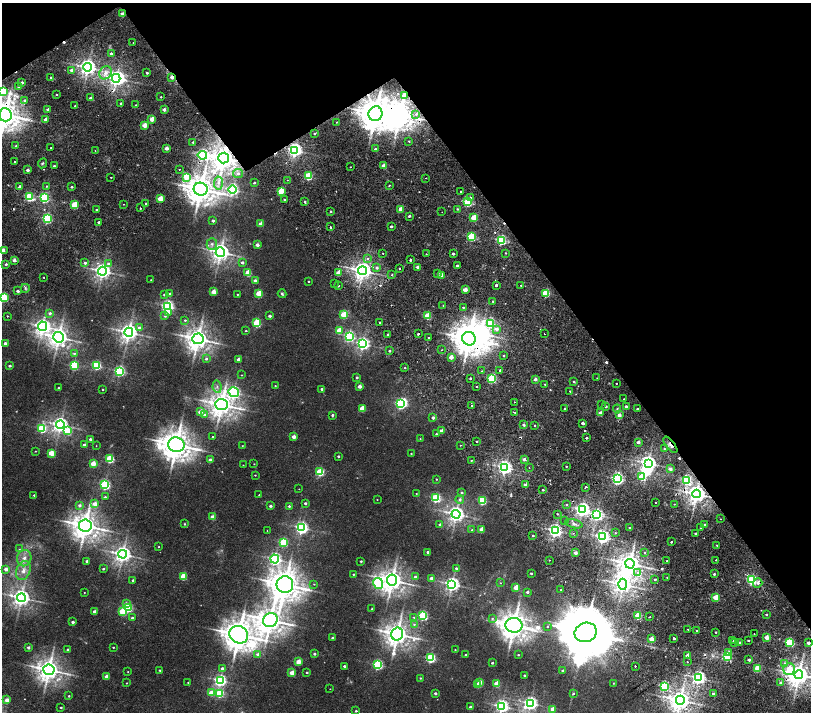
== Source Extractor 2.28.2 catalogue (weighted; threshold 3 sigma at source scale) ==
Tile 3 of 4 x 4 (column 3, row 1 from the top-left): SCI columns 3237-4853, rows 4594-6013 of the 6477 x 6411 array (HDU 1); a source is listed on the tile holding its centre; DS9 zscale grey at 2 x 2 block average (1 PNG px = mean of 2 x 2 image px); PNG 813 x 714 px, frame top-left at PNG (2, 3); each listed source drawn as its Kron ellipse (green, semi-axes under 4 px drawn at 4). Shown black and unused: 31% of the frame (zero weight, under 2 of 4 exposures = <1% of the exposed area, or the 3 px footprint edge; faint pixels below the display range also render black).
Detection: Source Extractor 2.28.2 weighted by HDU 2 'WHT'; one run over the whole footprint, this tile lists its part. Background 0.00651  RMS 0.0027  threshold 0.0123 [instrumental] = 3 sigma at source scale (4.5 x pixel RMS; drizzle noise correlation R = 1.50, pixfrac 1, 0.0396/0.0396 arcsec/px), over >= 5 px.
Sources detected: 475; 3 too faint to see at this stretch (2 x 2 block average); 9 inside a brighter object's white glare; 16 cosmic-ray / hot-pixel residue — neither listed nor drawn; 1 inside a brighter listed object's ellipse — not listed separately; the other 446 listed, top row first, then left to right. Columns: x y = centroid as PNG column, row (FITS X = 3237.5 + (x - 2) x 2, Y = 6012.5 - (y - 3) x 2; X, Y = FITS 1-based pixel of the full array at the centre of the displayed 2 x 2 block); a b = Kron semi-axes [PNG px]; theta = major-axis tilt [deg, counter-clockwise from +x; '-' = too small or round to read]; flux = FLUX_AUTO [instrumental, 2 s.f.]
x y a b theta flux
122 14 3 2 - 3.2
133 43 2 2 - 0.22
111 53 2 2 - 0.93
88 67 4 4 - 300
72 70 3 3 - 2.7
105 73 7 6 - 4.1
147 73 2 2 - 1
51 77 2 2 - 1.4
172 77 3 2 - 2.8
116 78 4 4 - 210
22 83 2 2 - 1.9
19 87 2 2 - 1.5
3 91 3 3 - 41
57 95 2 2 - 0.76
404 95 3 3 - 2.5
161 97 2 2 - 0.58
91 98 2 2 - 2.5
25 100 3 3 - 1.2
121 103 2 2 - 0.95
136 105 2 2 - 0.3
75 106 2 2 - 1.8
48 109 2 2 - 1.7
164 110 2 2 - 3.3
375 114 7 7 - 1300
416 114 2 2 - 0.6
5 115 6 6 - 1000
45 119 3 2 - 2.6
152 119 3 2 - 8.3
336 122 2 2 - 1.2
144 126 3 2 - 9.4
314 134 3 2 - 0.62
409 141 2 2 - 0.72
193 142 3 2 - 0.7
16 146 3 2 - 0.47
51 148 2 2 - 0.93
167 148 3 2 - 4.8
375 149 3 2 - 0.88
95 150 2 2 - 0.24
295 150 4 4 - 210
202 155 4 4 - 110
224 158 5 5 - 680
15 162 2 2 - 0.86
42 163 5 3 - 0.67
54 166 3 2 - 0.86
384 166 3 2 - 5.6
351 167 2 2 - 0.32
179 169 2 2 - 0.48
27 170 2 2 - 2.6
238 174 5 4 - 2.2
308 176 3 3 - 43
111 177 2 2 - 0.35
186 177 3 3 - 10
425 178 2 2 - 0.23
287 180 2 2 - 0.25
219 183 6 4 86 3.2
254 183 2 2 - 0.6
389 185 2 2 - 0.77
46 186 2 2 - 0.86
19 187 3 2 - 1.6
72 187 2 2 - 0.9
201 189 7 6 - 950
232 190 4 4 - 120
281 191 3 3 - 23
461 191 2 2 - 2.6
29 197 3 3 - 48
471 197 2 2 - 1.6
44 198 3 3 - 70
160 199 3 3 - 12
284 199 2 2 - 0.47
305 201 2 2 - 2.5
468 202 3 3 - 50
123 204 2 2 - 0.21
146 204 2 2 - 1.7
74 205 3 3 - 19
140 208 2 2 - 1.2
401 209 3 2 - 9.1
457 209 2 2 - 0.68
97 210 2 2 - 0.63
330 211 2 2 - 1.4
442 212 2 2 - 0.21
409 216 2 2 - 1.2
474 218 3 3 - 15
47 219 3 3 - 72
213 221 2 2 - 1.6
99 222 2 2 - 1.3
261 224 2 2 - 5.6
391 226 2 2 - 0.94
330 227 2 2 - 1.8
471 237 3 3 - 40
501 240 3 3 - 75
212 244 6 5 - 1.8
257 245 2 2 - 4.2
3 250 2 2 - 4.9
220 252 5 4 - 380
383 253 2 2 - 0.38
505 253 2 2 - 0.72
426 254 2 2 - 0.29
453 254 2 2 - 2.7
367 258 2 2 - 2.2
14 260 3 2 - 3.4
410 260 2 2 - 3.5
242 262 3 3 - 1.7
85 263 3 3 - 1.5
6 264 2 2 - 1.1
109 264 4 3 - 1.8
457 266 2 2 - 0.87
417 267 3 2 - 1.8
377 268 3 3 - 1.5
400 268 2 2 - 1.1
102 271 4 4 - 260
363 271 4 4 - 370
248 273 3 3 - 16
338 273 3 2 - 8
438 273 2 2 - 2
392 275 3 2 - 0.44
441 275 2 2 - 4.9
43 277 2 2 - 0.65
151 280 2 2 - 0.22
255 281 2 2 - 2.4
308 281 2 2 - 0.35
334 284 2 2 - 0.32
496 285 2 2 - 7.7
521 285 2 2 - 0.87
338 286 2 2 - 1.2
25 288 4 3 - 0.92
465 290 3 2 - 5.9
18 291 2 2 - 1.7
214 292 3 2 - 8.1
546 293 3 3 - 31
170 294 3 3 - 1.4
237 294 2 2 - 0.43
259 294 3 3 - 18
282 294 4 3 - 0.81
164 295 3 2 - 0.66
3 297 3 3 - 52
493 301 2 2 - 0.3
443 305 2 2 - 0.37
168 306 4 4 - 120
463 307 2 2 - 0.56
168 312 3 3 - 3.6
50 313 3 3 - 1.3
344 315 3 3 - 23
7 316 2 2 - 0.62
165 316 4 3 - 0.91
270 316 2 2 - 2
428 316 3 3 - 19
185 320 3 3 - 0.7
380 322 2 2 - 1.6
257 323 3 3 - 41
490 323 4 3 - 43
42 326 5 4 - 250
139 328 4 3 - 2
496 329 4 3 - 2.8
339 330 3 3 - 11
246 331 2 2 - 0.48
129 332 4 4 - 350
388 334 3 3 - 0.89
418 334 2 2 - 3.6
544 334 2 2 - 0.35
349 336 4 3 - 74
59 337 5 5 - 400
428 338 2 2 - 1.4
198 339 5 5 - 580
469 339 7 6 - 1100
5 344 2 2 - 2.6
363 344 4 4 - 150
441 350 2 2 - 0.23
389 351 2 2 - 0.94
74 353 4 3 - 0.74
504 356 2 2 - 0.58
451 357 2 2 - 6.1
206 359 3 3 - 1.1
238 359 2 2 - 2.1
97 365 3 3 - 52
10 366 2 2 - 1.4
74 366 3 3 - 49
405 368 2 2 - 0.49
500 370 2 2 - 3.2
120 371 3 3 - 87
482 371 2 2 - 0.35
242 375 2 2 - 0.25
357 377 2 2 - 1
470 378 2 2 - 2.7
492 378 3 3 - 58
597 378 2 2 - 0.27
535 379 2 2 - 3
574 382 3 2 - 0.74
616 383 2 2 - 1.7
545 384 2 2 - 0.42
275 386 2 2 - 0.38
360 386 2 2 - 4.5
217 387 6 4 -80 1.6
476 387 2 2 - 0.36
58 388 2 2 - 0.55
103 389 2 2 - 0.51
322 389 2 2 - 1.4
570 391 2 2 - 1.7
234 392 5 4 - 140
624 399 2 2 - 0.32
514 402 2 2 - 0.44
221 404 6 5 - 610
400 404 3 3 - 72
471 405 2 2 - 0.98
602 405 2 2 - 0.41
606 406 2 2 - 1.1
626 406 2 2 - 2
564 408 2 2 - 1.2
637 408 2 2 - 0.9
362 409 3 3 - 11
617 409 4 2 - 0.63
200 412 3 2 - 5.8
514 412 2 2 - 0.4
600 413 3 2 - 5.7
204 414 3 3 - 0.92
332 415 3 2 - 0.99
619 415 3 2 - 4.1
433 418 2 2 - 3.1
583 423 2 2 - 2.6
60 425 4 4 - 260
524 425 4 2 - 1.6
535 426 2 2 - 0.72
42 428 4 3 - 51
67 431 4 3 - 15
442 431 2 2 - 5
436 434 2 2 - 0.67
213 437 2 2 - 0.62
294 437 2 2 - 5.1
586 438 2 2 - 0.92
90 439 2 2 - 1.4
420 439 2 2 - 0.27
477 441 2 2 - 0.65
638 442 2 2 - 3.5
84 445 2 2 - 2.1
176 445 8 7 - 1000
460 445 2 2 - 0.46
670 445 10 2 -53 2.3
96 446 2 2 - 0.21
242 446 2 2 - 0.23
664 449 2 2 - 0.39
35 451 2 2 - 0.3
51 453 3 3 - 18
411 453 2 2 - 0.4
338 456 2 2 - 0.85
110 459 3 3 - 37
524 459 2 2 - 2.9
210 460 2 2 - 2.8
471 460 2 2 - 0.54
648 463 4 4 - 280
93 464 3 3 - 12
254 464 2 2 - 0.26
243 465 2 2 - 0.2
566 466 2 2 - 0.39
505 467 4 4 - 190
529 467 2 2 - 0.32
670 469 3 2 - 3.2
320 472 4 3 - 35
255 475 2 2 - 0.35
642 477 4 3 - 20
436 479 2 2 - 0.42
617 479 4 3 - 130
687 480 4 3 - 51
105 485 3 3 - 71
526 485 2 2 - 6.7
585 487 2 2 - 1.4
299 489 2 2 - 0.18
543 490 2 2 - 0.92
462 492 3 2 - 0.74
416 493 2 2 - 0.27
696 494 4 4 - 410
34 495 2 2 - 0.76
259 495 2 2 - 0.39
105 497 3 3 - 0.88
436 498 3 3 - 63
460 499 4 4 - 1.3
377 500 2 2 - 0.24
482 500 3 3 - 43
305 503 2 2 - 1.4
656 503 2 2 - 0.5
95 504 3 2 - 8.3
566 504 2 2 - 0.91
674 504 2 2 - 0.25
79 505 4 3 - 1.6
270 506 2 2 - 1.7
289 506 2 2 - 1
582 510 4 4 - 210
456 514 4 4 - 310
557 514 2 2 - 1.3
597 515 4 3 - 120
213 517 2 2 - 7.9
720 519 2 2 - 0.23
565 521 2 2 - 0.53
185 524 2 2 - 0.65
440 524 3 2 - 1.9
574 524 8 3 -15 1.8
705 525 2 2 - 1.7
85 526 6 6 - 780
629 527 2 2 - 0.52
302 528 4 4 - 140
701 528 2 2 - 0.45
482 529 3 2 - 8.5
472 530 3 2 - 0.82
267 531 2 2 - 0.21
555 531 4 3 - 160
573 533 2 2 - 0.39
615 533 2 2 - 0.34
695 533 2 2 - 0.81
533 535 2 2 - 2.6
603 537 4 3 - 190
284 542 3 3 - 39
671 542 2 2 - 1.7
717 545 2 2 - 0.54
159 546 2 2 - 0.32
19 549 4 2 - 0.34
428 552 2 2 - 1.3
645 552 2 2 - 0.45
575 553 2 2 - 3.8
123 554 4 4 - 310
24 558 8 7 - 4
275 559 4 4 - 140
550 560 2 2 - 0.34
716 560 2 2 - 0.95
87 561 2 2 - 1.8
361 561 2 2 - 0.8
667 561 2 2 - 0.46
630 564 5 4 - 560
456 568 2 2 - 0.74
6 569 3 3 - 3.3
103 569 2 2 - 0.87
23 571 10 6 69 4.7
531 573 2 2 - 1.1
637 573 4 3 - 1.3
353 574 2 2 - 0.53
714 574 2 2 - 1
184 576 3 3 - 21
415 577 3 2 - 1.5
667 577 2 2 - 0.34
431 578 3 2 - 2.9
655 579 2 2 - 1.3
133 580 2 2 - 0.83
392 580 5 5 - 540
752 580 3 3 - 83
378 583 5 4 - 89
500 583 3 2 - 0.33
758 583 5 4 - 2.1
314 584 2 2 - 0.3
452 584 4 4 - 210
623 584 5 4 - 340
285 585 8 8 - 1100
516 588 3 3 - 13
561 590 2 2 - 0.36
84 592 2 2 - 0.24
527 592 2 2 - 1.9
716 597 3 3 - 17
21 598 4 4 - 330
126 603 4 3 - 2.3
128 607 3 3 - 50
372 609 2 2 - 1.1
95 611 2 2 - 2.9
123 611 3 3 - 25
766 614 2 2 - 0.74
638 615 3 3 - 24
423 616 3 3 - 60
414 617 2 2 - 0.3
650 617 2 2 - 0.51
132 618 2 2 - 1.7
492 618 4 4 - 0.84
270 620 7 6 - 760
73 622 2 2 - 1.8
414 624 3 3 - 0.61
514 625 8 7 - 900
547 627 3 2 - 0.55
688 629 2 2 - 0.31
696 630 2 2 - 0.84
586 632 11 9 20 4400
716 632 2 2 - 0.62
754 633 2 2 - 0.23
397 634 6 6 - 610
239 635 9 8 - 1100
333 638 2 2 - 1.9
674 638 2 2 - 4.5
767 638 2 2 - 6.4
651 639 2 2 - 7.7
748 640 2 2 - 2.1
733 641 2 2 - 1.5
739 642 2 2 - 0.99
789 642 3 3 - 55
734 643 2 2 - 0.42
808 643 2 2 - 2.7
28 647 2 2 - 1.9
113 647 2 2 - 0.55
68 649 2 2 - 0.84
455 650 2 2 - 0.3
729 652 2 2 - 2.3
258 654 3 3 - 1.9
314 654 2 2 - 1.5
466 655 2 2 - 1.4
518 655 2 2 - 0.57
687 656 2 2 - 7.3
727 656 3 3 - 52
431 658 3 3 - 67
749 660 2 2 - 1.9
298 662 3 2 - 8.7
687 662 2 2 - 0.26
492 663 2 2 - 0.97
785 664 3 3 - 2.3
378 665 3 3 - 71
344 666 2 2 - 1.1
635 666 2 2 - 0.85
222 668 3 3 - 1.5
758 668 3 3 - 22
789 669 6 6 - 15
49 670 5 5 - 560
160 670 2 2 - 0.6
563 671 2 2 - 1.8
128 672 2 2 - 0.26
292 673 3 2 - 12
307 673 2 2 - 0.76
524 675 2 2 - 0.69
799 675 4 4 - 570
106 676 2 2 - 3
420 678 2 2 - 0.47
699 678 4 3 - 180
220 680 4 3 - 130
188 682 2 2 - 0.41
480 682 3 2 - 4.5
126 683 2 2 - 0.32
613 683 2 2 - 0.27
781 683 3 3 - 2.4
497 684 3 3 - 14
478 685 3 2 - 11
664 686 3 3 - 56
330 689 2 2 - 0.2
211 693 3 3 - 8.9
220 693 3 3 - 41
435 693 2 2 - 1.5
573 694 3 2 - 0.63
713 694 2 2 - 1.9
69 696 2 2 - 0.68
7 700 2 2 - 6.2
680 700 4 4 - 460
530 703 4 4 - 170
502 706 4 4 - 170
61 707 2 2 - 0.63
470 707 2 2 - 2.5
552 709 2 2 - 5.8
356 711 2 2 - 0.82
Overlapping masked pixels (flux is a lower limit): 15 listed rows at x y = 122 14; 172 77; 404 95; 375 114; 5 115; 295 150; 202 155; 224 158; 330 227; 418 334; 469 339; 670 445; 696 494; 758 583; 789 642
Isophote crosses this tile's border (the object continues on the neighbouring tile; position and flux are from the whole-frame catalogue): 5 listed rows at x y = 3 91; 5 115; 3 250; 3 297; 799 675
Diffuse or blended objects may show on this block-average render without a row.